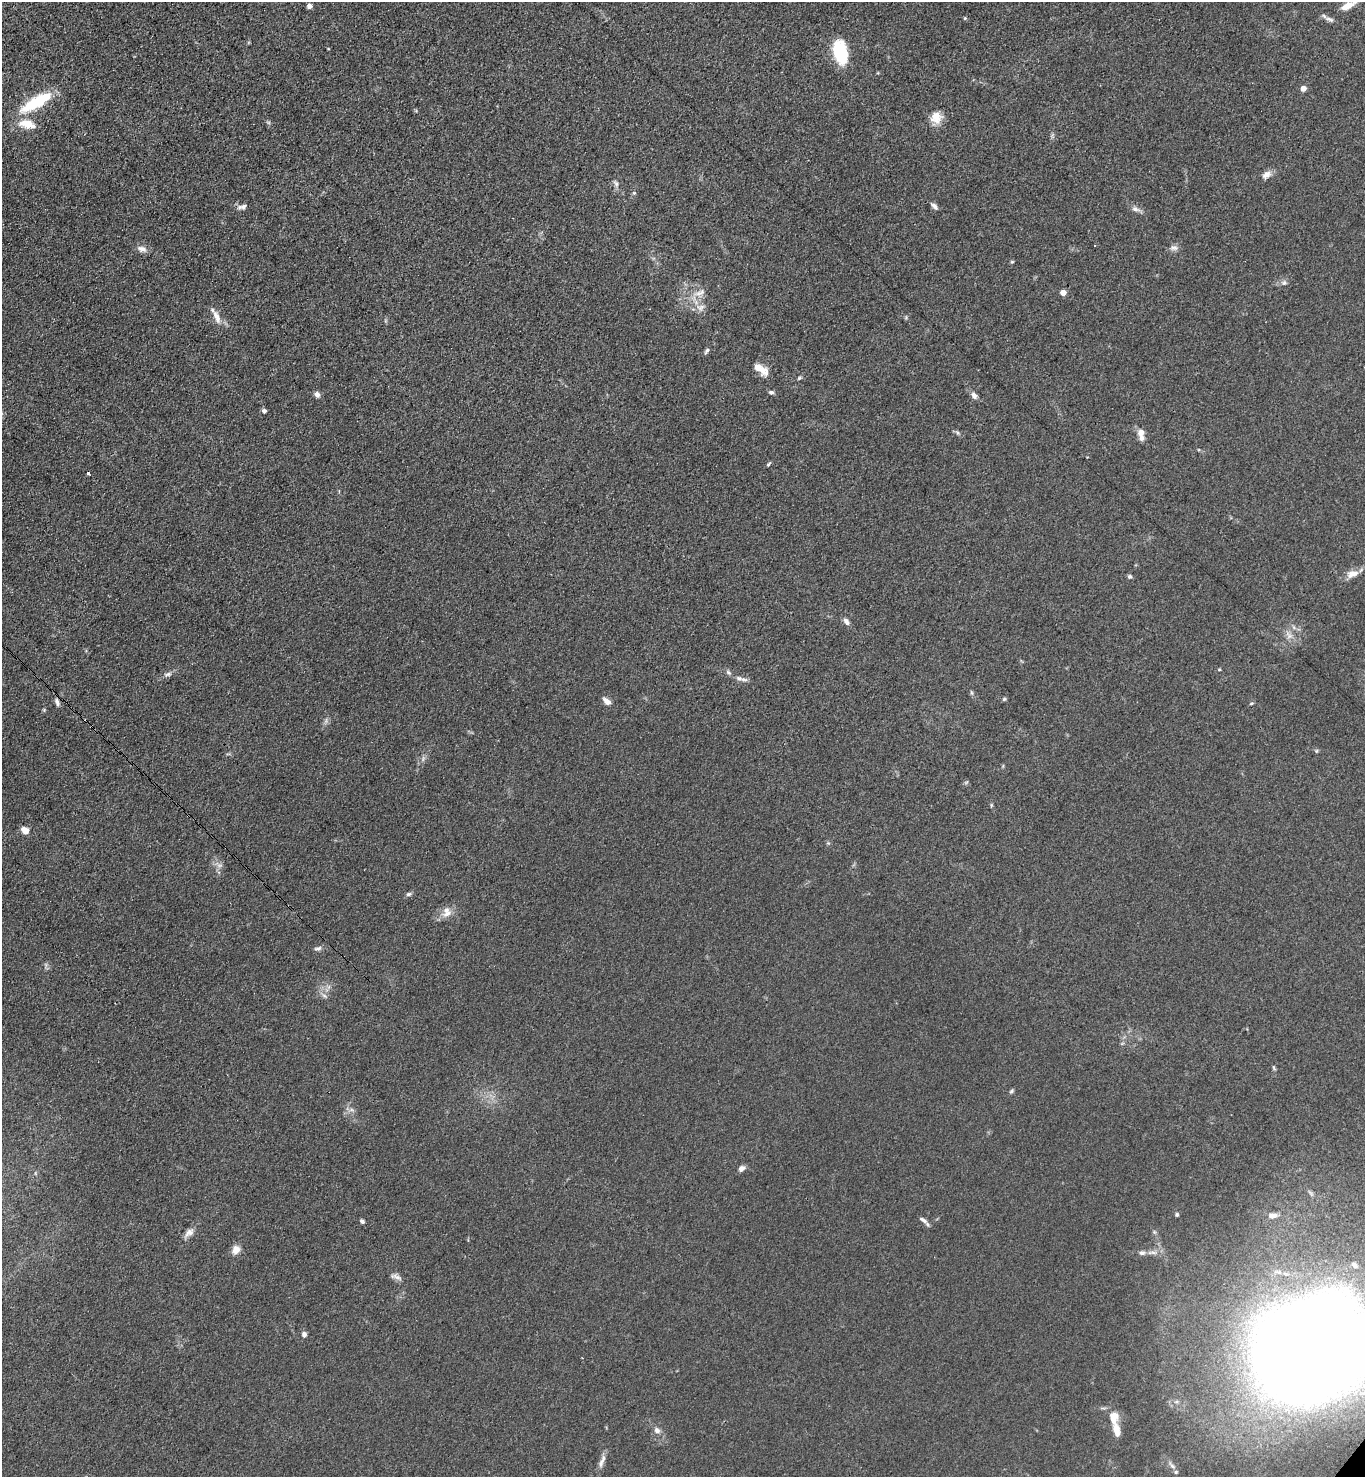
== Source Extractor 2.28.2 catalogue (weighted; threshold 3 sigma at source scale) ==
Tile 11 of 4 x 4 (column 3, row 3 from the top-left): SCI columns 3097-4459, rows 1543-3017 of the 6052 x 6034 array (HDU 1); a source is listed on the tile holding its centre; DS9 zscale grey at full resolution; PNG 1367 x 1479 px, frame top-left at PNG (2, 2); no overlay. Shown black and unused: <1% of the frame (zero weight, under 3 of 4 exposures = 7% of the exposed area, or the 3 px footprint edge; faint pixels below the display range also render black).
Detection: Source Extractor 2.28.2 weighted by HDU 2 'WHT'; one run over the whole footprint, this tile lists its part. Background 0.0831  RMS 0.0073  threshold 0.033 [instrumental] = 3 sigma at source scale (4.5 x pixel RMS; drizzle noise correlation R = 1.50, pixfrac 1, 0.05/0.05 arcsec/px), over >= 5 px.
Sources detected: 77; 1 cosmic-ray / hot-pixel residue — not listed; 5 inside a brighter listed object's ellipse — not listed separately; the other 71 listed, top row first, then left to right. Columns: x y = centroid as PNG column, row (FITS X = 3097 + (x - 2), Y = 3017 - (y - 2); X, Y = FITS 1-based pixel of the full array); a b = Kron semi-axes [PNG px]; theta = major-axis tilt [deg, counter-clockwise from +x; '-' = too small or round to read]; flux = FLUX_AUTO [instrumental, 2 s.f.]
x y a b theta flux
1349 5 29 8 30 10
309 6 5 5 - 3
965 18 4 4 - 0.89
840 52 25 14 -78 33
1303 88 4 4 - 6.8
36 102 40 11 29 38
936 117 14 14 - 9.5
27 123 21 12 -4 12
1266 175 14 9 34 4.3
616 183 10 5 -52 2.1
634 193 5 5 - 1
934 206 9 5 -41 2.6
242 207 13 6 12 2.9
1136 209 12 7 -20 3.4
1174 248 11 8 -5 3
142 249 13 8 -21 4
1012 262 5 3 - 0.73
1284 283 7 6 - 1.8
700 293 19 8 23 6.6
1063 293 4 4 - 8.1
700 307 13 9 20 5.1
217 317 19 7 -66 6.6
707 351 8 4 57 1.7
760 369 19 8 -35 9.4
799 378 5 4 - 1
771 392 7 5 -9 1.6
317 394 7 6 - 2.8
974 396 9 6 -61 3.2
264 411 6 5 - 1.8
957 432 6 4 -77 1.3
1141 434 16 8 -81 5.9
768 464 6 4 49 1.1
1352 574 16 9 19 6.9
1130 577 6 5 - 1.5
846 622 9 6 -52 3.2
1289 635 12 6 -57 4
1219 669 5 3 - 0.71
728 672 8 5 -41 1.7
168 674 11 5 20 2.6
739 678 9 7 -22 2.9
1004 699 6 5 - 1.1
607 701 11 6 -39 4.3
57 702 11 6 -69 2.5
1251 703 6 4 19 0.89
1316 751 6 3 71 0.88
991 805 6 4 -73 0.9
25 830 6 5 - 13
219 865 9 4 8 2
408 894 7 5 4 1.6
447 914 16 7 21 5.6
318 948 10 6 10 2.2
324 996 8 4 -44 1.8
1274 1068 6 4 -71 0.95
1011 1091 7 4 29 1.2
351 1110 7 4 18 1.7
742 1168 9 6 34 2.8
1177 1214 6 4 -90 1
1273 1215 12 6 4 3.7
923 1220 14 5 -39 2.8
362 1221 6 4 -44 1.7
189 1233 16 8 41 4.5
236 1250 11 9 83 5.8
1142 1253 8 6 12 2.3
1354 1265 8 5 -40 2.7
396 1277 16 6 -19 3.4
304 1334 6 5 - 2.8
1311 1349 71 59 37 2700
1113 1417 15 9 -89 9.6
657 1430 9 7 -43 3.1
603 1458 12 6 76 3.3
1176 1472 6 4 23 1.2
Overlapping masked pixels (flux is a lower limit): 1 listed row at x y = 1311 1349
Isophote crosses this tile's border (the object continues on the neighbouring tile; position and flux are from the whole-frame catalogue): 2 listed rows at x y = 1349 5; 1311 1349